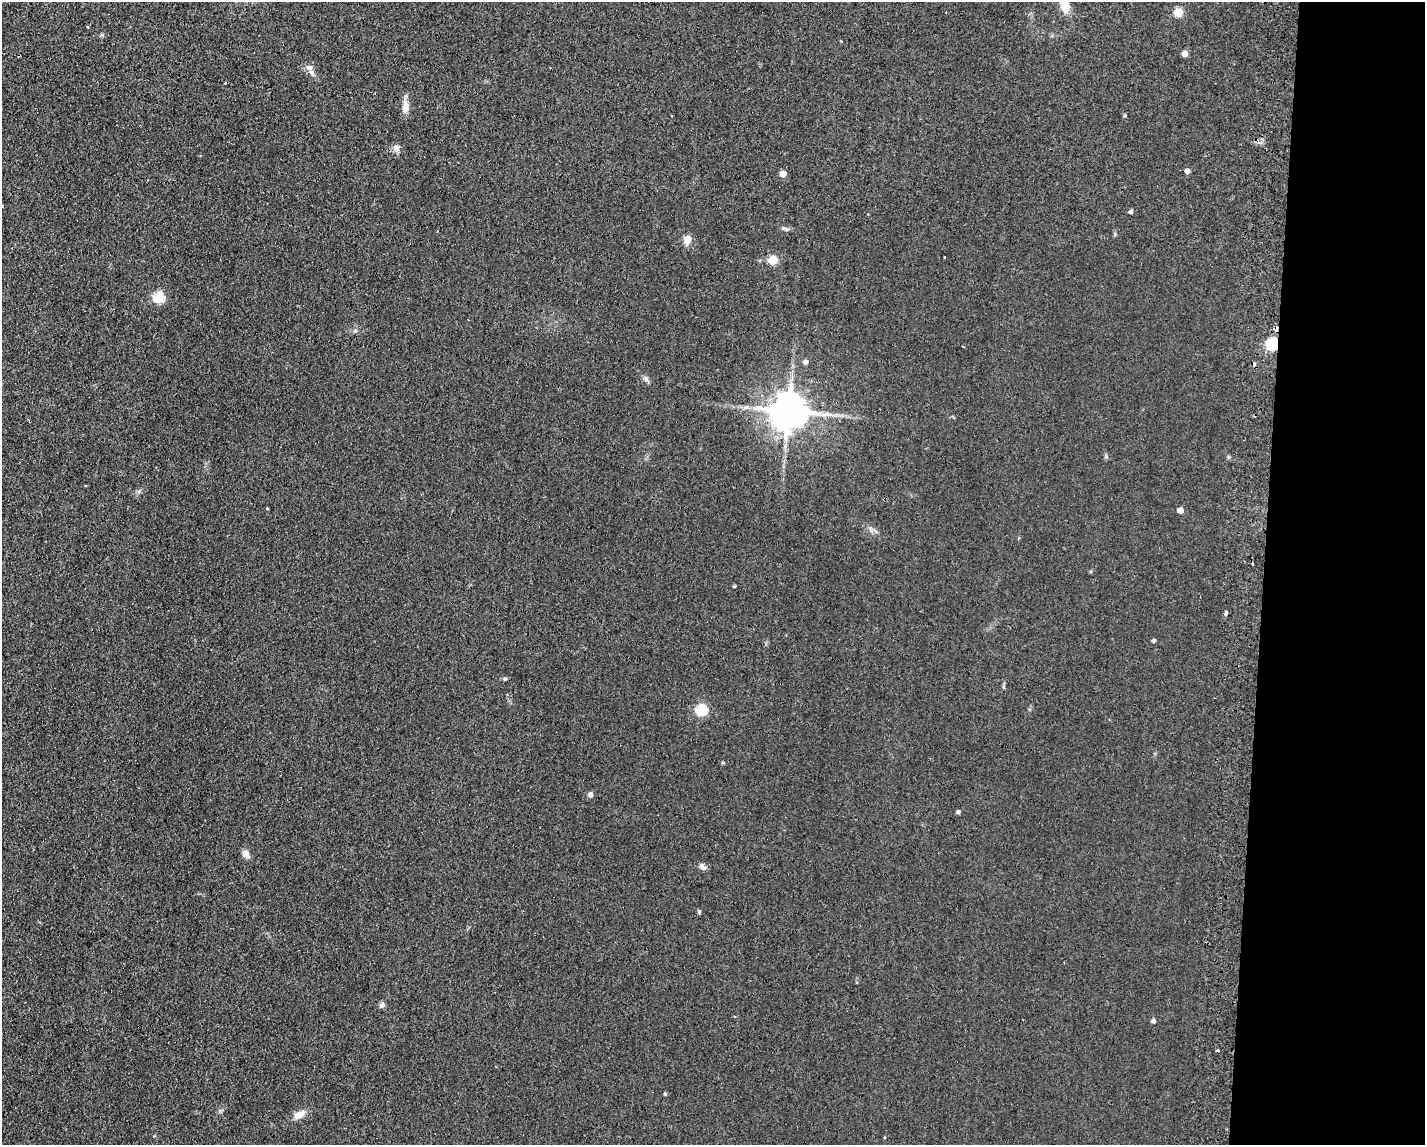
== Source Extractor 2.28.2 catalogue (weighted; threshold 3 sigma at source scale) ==
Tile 9 of 3 x 4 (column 3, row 3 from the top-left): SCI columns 5436-6858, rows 1189-2331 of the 7006 x 4818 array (HDU 1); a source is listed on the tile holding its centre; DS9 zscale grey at full resolution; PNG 1427 x 1147 px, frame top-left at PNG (2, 2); no overlay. Shown black and unused: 11% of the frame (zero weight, under 2 of 3 exposures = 3% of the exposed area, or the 3 px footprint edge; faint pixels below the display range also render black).
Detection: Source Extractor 2.28.2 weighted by HDU 2 'WHT'; one run over the whole footprint, this tile lists its part. Background 0.0455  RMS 0.0084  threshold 0.0379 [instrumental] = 3 sigma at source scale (4.5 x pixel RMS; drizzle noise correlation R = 1.50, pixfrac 1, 0.05/0.05 arcsec/px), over >= 5 px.
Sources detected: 43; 5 cosmic-ray / hot-pixel residue — not listed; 1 inside a brighter listed object's ellipse — not listed separately; the other 37 listed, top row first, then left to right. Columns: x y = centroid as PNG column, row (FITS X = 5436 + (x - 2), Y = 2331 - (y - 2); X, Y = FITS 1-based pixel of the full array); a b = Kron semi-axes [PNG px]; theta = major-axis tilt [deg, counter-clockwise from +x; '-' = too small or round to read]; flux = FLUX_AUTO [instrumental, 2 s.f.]
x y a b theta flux
1065 5 15 8 -77 15
1178 12 5 5 - 34
88 27 3 3 - 0.88
1184 53 5 4 - 6.8
309 68 9 6 -25 2.9
405 108 17 7 79 6.1
396 148 11 8 -51 3.4
1187 171 4 4 - 4.5
783 174 5 4 - 11
2 206 2 2 - 1.2
1131 212 4 4 - 2.2
785 228 12 4 -10 1.9
688 239 5 5 - 18
772 260 5 5 - 36
159 298 6 5 - 62
1276 328 5 3 - 5.8
355 331 6 4 1 1.4
1272 344 5 5 - 94
805 362 5 4 - 2.9
1253 364 4 3 - 8.5
646 379 9 6 -51 2.3
789 411 10 9 - 2400
1180 510 5 4 - 7.5
734 586 3 3 - 0.8
1226 613 4 3 - 6.5
1153 641 5 4 - 1.2
505 679 5 4 - 1.1
701 710 6 5 - 71
590 794 5 4 - 3.8
958 812 4 4 - 1.9
246 854 10 7 -56 4.7
702 867 10 6 -48 2.8
699 912 5 4 - 1.1
382 1005 8 7 - 2.3
1153 1021 4 4 - 2.1
665 1094 4 4 - 1
299 1115 15 9 25 6.7
Overlapping masked pixels (flux is a lower limit): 3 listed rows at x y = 1276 328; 1272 344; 1253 364
Isophote crosses this tile's border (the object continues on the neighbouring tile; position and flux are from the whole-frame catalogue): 2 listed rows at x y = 1065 5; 2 206